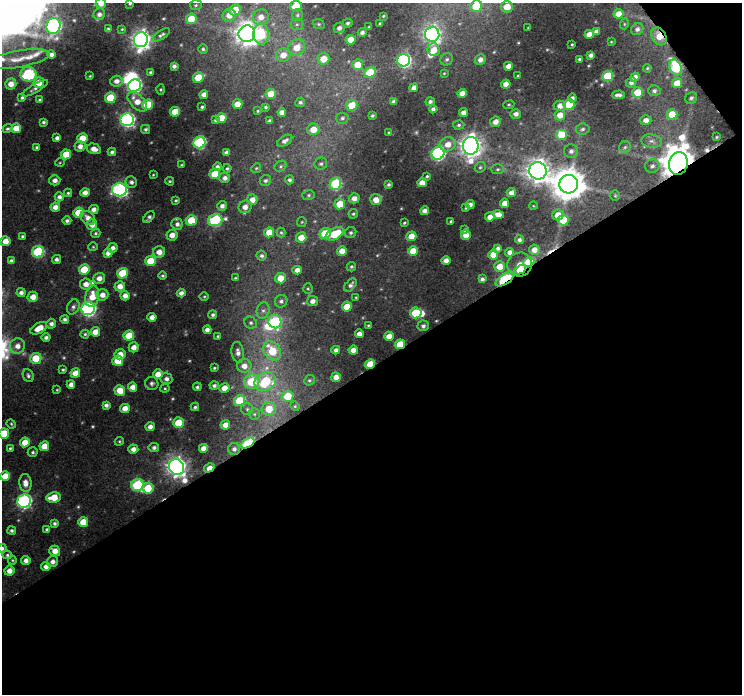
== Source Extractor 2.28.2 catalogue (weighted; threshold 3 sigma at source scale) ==
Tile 4 of 2 x 2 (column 2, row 2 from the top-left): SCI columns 741-1480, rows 38-729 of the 1480 x 1465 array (HDU 1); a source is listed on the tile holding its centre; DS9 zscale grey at full resolution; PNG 744 x 696 px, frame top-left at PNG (2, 3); each listed source drawn as its Kron ellipse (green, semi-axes under 4 px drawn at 4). Shown black and unused: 49% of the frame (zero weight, under 3 of 4 exposures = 1% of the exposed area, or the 3 px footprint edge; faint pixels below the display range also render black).
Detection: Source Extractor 2.28.2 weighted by HDU 2 'WHT'; one run over the whole footprint, this tile lists its part. Background 0.0607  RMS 0.011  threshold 0.0493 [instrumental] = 3 sigma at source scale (4.5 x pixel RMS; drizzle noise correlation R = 1.50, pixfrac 1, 0.0396/0.0396 arcsec/px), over >= 5 px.
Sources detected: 373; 8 too faint to see at this stretch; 2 inside a brighter object's white glare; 2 cosmic-ray / hot-pixel residue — neither listed nor drawn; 5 inside a brighter listed object's ellipse — not listed separately; the other 356 listed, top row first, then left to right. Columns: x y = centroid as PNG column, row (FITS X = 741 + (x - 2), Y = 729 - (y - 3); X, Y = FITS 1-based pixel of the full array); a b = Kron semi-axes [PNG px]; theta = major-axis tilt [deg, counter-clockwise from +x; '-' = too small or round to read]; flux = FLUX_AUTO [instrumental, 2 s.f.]
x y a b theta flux
101 3 5 5 - 7.7
130 3 3 3 - 1.8
196 5 6 5 - 1.8
296 6 6 5 - 22
476 6 6 5 - 34
507 7 6 5 - 15
235 10 6 5 - 23
99 14 6 5 - 4.9
618 14 5 4 - 12
229 15 6 6 - 12
297 15 6 5 - 2.4
383 16 3 2 - 1.1
261 17 8 7 - 10
191 19 5 5 - 20
347 23 5 4 - 2
380 23 3 3 - 1.2
297 24 6 5 - 2.6
319 24 6 4 -21 1.7
624 24 5 3 - 1.1
54 26 8 7 - 270
369 27 3 3 - 1.7
339 28 5 5 - 4.7
528 28 2 2 - 0.67
108 29 4 3 - 1.6
122 29 3 3 - 0.93
637 29 6 5 - 3.9
362 32 4 4 - 3.8
596 32 4 4 - 4.9
247 34 8 8 - 1000
261 34 11 7 -88 43
432 34 7 7 - 450
589 34 4 4 - 12
161 35 10 4 35 2.6
659 36 9 7 -60 13
141 40 7 7 - 650
351 40 5 5 - 22
611 42 3 2 - 0.69
572 44 3 2 - 0.97
297 48 9 8 - 16
203 49 5 5 - 2.2
434 50 6 6 - 12
51 55 4 4 - 5
283 55 7 6 - 12
591 55 4 4 - 4.5
18 59 32 8 10 18
323 59 6 5 - 18
447 59 6 6 - 2.4
580 59 3 3 - 2.4
403 60 6 6 - 220
480 60 5 5 - 5.9
358 65 5 5 - 21
174 66 4 4 - 3.6
508 66 4 4 - 8.5
675 67 8 6 -60 93
647 68 4 3 - 1.2
151 72 3 3 - 1.8
370 72 6 5 - 39
444 73 3 3 - 0.92
28 74 8 7 - 100
90 76 3 2 - 0.92
518 76 3 2 - 1
608 76 5 5 - 61
635 77 5 4 - 7.3
198 78 5 5 - 28
116 81 6 5 - 6.4
631 82 5 5 - 4.1
39 83 5 5 - 16
677 83 5 5 - 20
11 84 6 5 - 10
506 84 4 4 - 9.5
134 86 7 6 - 230
35 88 14 4 31 3.6
414 88 4 4 - 6.3
161 89 5 4 - 1.3
654 91 6 5 - 3.3
637 92 5 5 - 26
462 93 4 4 - 9.4
204 94 4 4 - 7.2
271 94 5 5 - 26
618 95 6 3 2 3.7
22 98 4 3 - 2.1
110 98 5 5 - 44
572 98 4 4 - 3.4
691 98 6 5 - 2.8
40 100 4 3 - 2.4
137 102 12 7 -45 14
300 102 5 4 - 2.5
394 102 4 4 - 4.1
430 102 4 4 - 3
237 104 5 4 - 14
569 104 5 5 - 58
147 105 5 5 - 46
352 105 6 5 - 23
509 105 5 3 - 1.2
560 106 6 5 - 7.6
202 107 3 3 - 1.8
266 107 3 3 - 1.8
433 109 4 4 - 3.9
258 111 3 3 - 1.1
175 112 5 5 - 23
282 112 4 4 - 7
463 113 4 4 - 7.6
516 114 5 5 - 5.2
672 114 5 5 - 24
560 115 5 5 - 11
372 116 4 3 - 1.4
221 118 5 5 - 25
342 118 6 5 - 2.4
127 120 6 6 - 270
215 120 3 3 - 2.2
646 120 5 5 - 7
269 121 3 3 - 2.3
43 122 3 3 - 2.1
495 122 5 5 - 8.2
459 125 5 4 - 2.2
16 128 5 4 - 15
7 129 5 4 - 2.2
146 129 4 4 - 2.5
313 129 6 6 - 14
583 129 7 5 7 2.5
389 132 3 2 - 1
562 135 5 5 - 35
717 137 3 3 - 1.1
57 138 4 4 - 4.1
82 138 5 5 - 18
285 141 8 5 32 4.6
652 141 10 6 -11 5.1
199 142 6 6 - 130
448 144 8 7 - 11
80 146 5 5 - 6.7
471 146 9 8 - 860
37 147 3 3 - 1.8
625 147 6 5 - 2.3
94 149 7 5 -15 9.4
571 151 7 7 - 4.1
112 152 4 4 - 3.4
227 153 4 4 - 4.2
438 153 6 6 - 230
66 154 5 5 - 28
60 162 5 3 - 1.1
321 164 6 6 - 2.5
678 164 11 9 79 2700
182 165 3 2 - 1.2
281 166 6 5 - 2
652 166 7 6 - 4.1
217 167 4 4 - 3.4
480 167 6 5 - 1.9
227 168 4 4 - 1.8
256 168 5 4 - 1.5
497 169 6 5 - 2.1
538 171 9 8 - 900
215 174 5 5 - 35
153 175 3 3 - 0.91
427 176 4 3 - 1.5
225 178 5 5 - 4.8
55 180 6 5 - 5.8
265 180 6 5 - 2.7
289 180 4 4 - 2.8
170 181 4 3 - 1.3
131 182 6 5 - 3.8
422 183 5 4 - 11
335 184 6 6 - 82
389 184 4 3 - 2.1
569 184 9 9 - 2400
119 190 7 6 - 220
68 193 4 3 - 1.6
85 193 4 4 - 7.2
511 193 4 4 - 9.2
309 195 6 5 - 1.9
615 196 5 5 - 1.5
59 197 4 4 - 4.1
354 198 5 5 - 7.2
176 200 3 3 - 1.4
252 200 5 5 - 8.6
376 200 5 5 - 10
504 203 4 4 - 12
340 204 5 5 - 22
470 204 4 4 - 4.6
222 206 5 5 - 4.3
533 206 4 3 - 0.83
55 207 5 4 - 7.4
245 207 7 6 - 7.6
466 208 3 3 - 1.3
94 209 5 4 - 6.5
425 211 4 4 - 6.2
79 213 5 5 - 29
353 214 5 4 - 1.7
498 214 6 4 -14 11
558 215 6 5 - 13
149 217 7 4 49 2.8
490 217 5 4 - 9.6
88 218 8 6 -40 8.5
191 220 5 5 - 32
215 220 7 5 13 110
563 220 5 5 - 33
67 221 4 4 - 2.8
451 221 3 3 - 1.6
302 222 5 4 - 1.2
404 223 3 3 - 1.2
177 224 6 5 - 4.7
92 225 5 5 - 8.6
465 230 3 3 - 1.6
269 232 5 5 - 20
281 232 5 4 - 1.5
96 233 5 4 - 1.8
351 233 6 5 - 2.4
325 234 6 5 - 38
335 234 10 5 28 33
172 235 5 5 - 9.6
466 235 5 4 - 13
22 236 4 3 - 1.8
411 236 5 4 - 15
301 237 5 5 - 15
519 240 4 3 - 3.4
5 241 5 5 - 12
93 247 4 4 - 1.2
113 248 5 4 - 5.1
498 248 4 4 - 3.6
534 250 5 5 - 9
342 251 5 5 - 11
413 251 5 5 - 22
38 252 6 5 - 99
159 252 6 6 - 11
510 252 4 4 - 6.1
108 253 4 4 - 6.9
493 255 5 5 - 17
262 256 5 5 - 3.1
56 259 4 4 - 3.4
11 261 4 4 - 3.9
150 261 5 5 - 31
446 261 5 4 - 7.3
529 262 6 4 28 53
520 264 12 12 - 25
351 267 5 4 - 1.9
499 267 5 5 - 15
84 269 5 5 - 28
297 270 5 4 - 6.5
520 270 6 3 26 30
123 273 5 5 - 40
163 276 4 4 - 1.6
99 278 6 5 - 7.9
235 278 3 3 - 1.2
280 278 5 5 - 17
482 279 4 4 - 2.8
505 279 10 5 34 110
86 284 6 5 - 8.7
350 285 8 4 48 3.7
120 286 5 5 - 9.4
308 289 5 4 - 1.4
21 292 4 4 - 4.4
181 293 4 4 - 5.7
102 295 6 5 - 8.7
92 296 11 7 79 17
125 296 5 4 - 7.1
204 296 5 3 - 1.1
33 297 5 5 - 11
356 297 4 3 - 1.2
281 301 6 6 - 3.3
312 301 5 5 - 5.6
73 307 8 6 64 3.5
347 307 5 5 - 21
88 309 7 6 - 280
263 311 8 6 74 4
416 313 5 5 - 58
213 315 4 4 - 2.4
152 317 4 4 - 7.7
65 319 4 4 - 3
275 321 7 6 - 95
251 323 6 6 - 2.8
51 324 5 5 - 4
368 325 4 3 - 1.2
423 326 5 5 - 3.4
39 328 9 5 28 15
207 330 4 4 - 6.1
95 332 5 4 - 13
85 334 4 4 - 1.8
359 334 4 4 - 7.2
129 336 5 5 - 32
218 336 3 3 - 1.1
389 336 5 4 - 12
46 337 4 4 - 3.2
400 344 5 4 - 31
17 346 8 7 - 8.6
134 347 5 5 - 8.1
336 350 4 4 - 4.3
353 350 4 4 - 9.7
272 351 10 8 -51 36
238 352 10 6 -82 5.5
120 354 5 5 - 12
36 358 6 5 - 27
118 361 5 5 - 29
370 364 5 4 - 33
244 366 7 7 - 9.7
214 368 3 3 - 1.3
63 370 4 3 - 1.5
75 373 5 4 - 13
158 374 5 4 - 11
28 375 7 5 -65 2.6
336 377 5 4 - 8.8
166 379 6 5 - 4.7
309 380 6 5 - 1.8
252 382 8 7 - 44
265 382 11 9 22 59
152 383 6 6 - 3.1
71 384 4 4 - 6.8
214 386 4 4 - 2.9
133 387 4 4 - 8.6
197 387 4 3 - 2.1
165 388 4 4 - 1.3
224 388 5 5 - 12
57 390 4 4 - 1.1
120 390 5 5 - 17
288 396 6 5 - 28
240 400 5 5 - 42
106 405 4 4 - 3.7
295 406 5 4 - 1.2
195 407 4 3 - 2.1
125 408 5 4 - 11
247 409 6 6 - 2.4
269 409 7 7 - 21
254 414 6 5 - 2.3
178 423 5 5 - 33
11 424 5 4 - 1.3
225 425 5 4 - 9.5
150 427 4 4 - 6.9
4 433 5 5 - 27
119 441 4 4 - 1.4
25 442 5 5 - 16
248 443 7 4 31 110
44 446 5 4 - 16
10 448 3 3 - 1.4
154 448 5 4 - 3.2
203 448 4 4 - 8.8
133 449 5 4 - 7.2
234 449 6 6 - 4
33 452 5 4 - 2.1
176 467 8 7 - 710
209 468 5 3 - 14
5 476 5 4 - 19
25 483 9 6 -84 8.4
137 485 6 6 - 110
148 488 5 5 - 28
54 497 7 5 8 24
24 501 7 6 - 250
83 522 5 5 - 21
54 523 4 4 - 2.8
47 530 4 4 - 3.1
12 531 4 4 - 2.6
2 548 4 4 - 3.7
55 551 5 5 - 11
7 555 4 4 - 1.8
12 560 4 4 - 1.3
26 560 4 4 - 6.3
52 562 6 5 - 5.6
46 566 4 4 - 6.4
9 571 5 5 - 8.5
Overlapping masked pixels (flux is a lower limit): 10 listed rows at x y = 659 36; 675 67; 678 164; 529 262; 520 270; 505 279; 400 344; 370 364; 248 443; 209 468
Isophote crosses this tile's border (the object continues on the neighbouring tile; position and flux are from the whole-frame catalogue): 5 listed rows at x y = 101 3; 130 3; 476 6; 4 433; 2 548